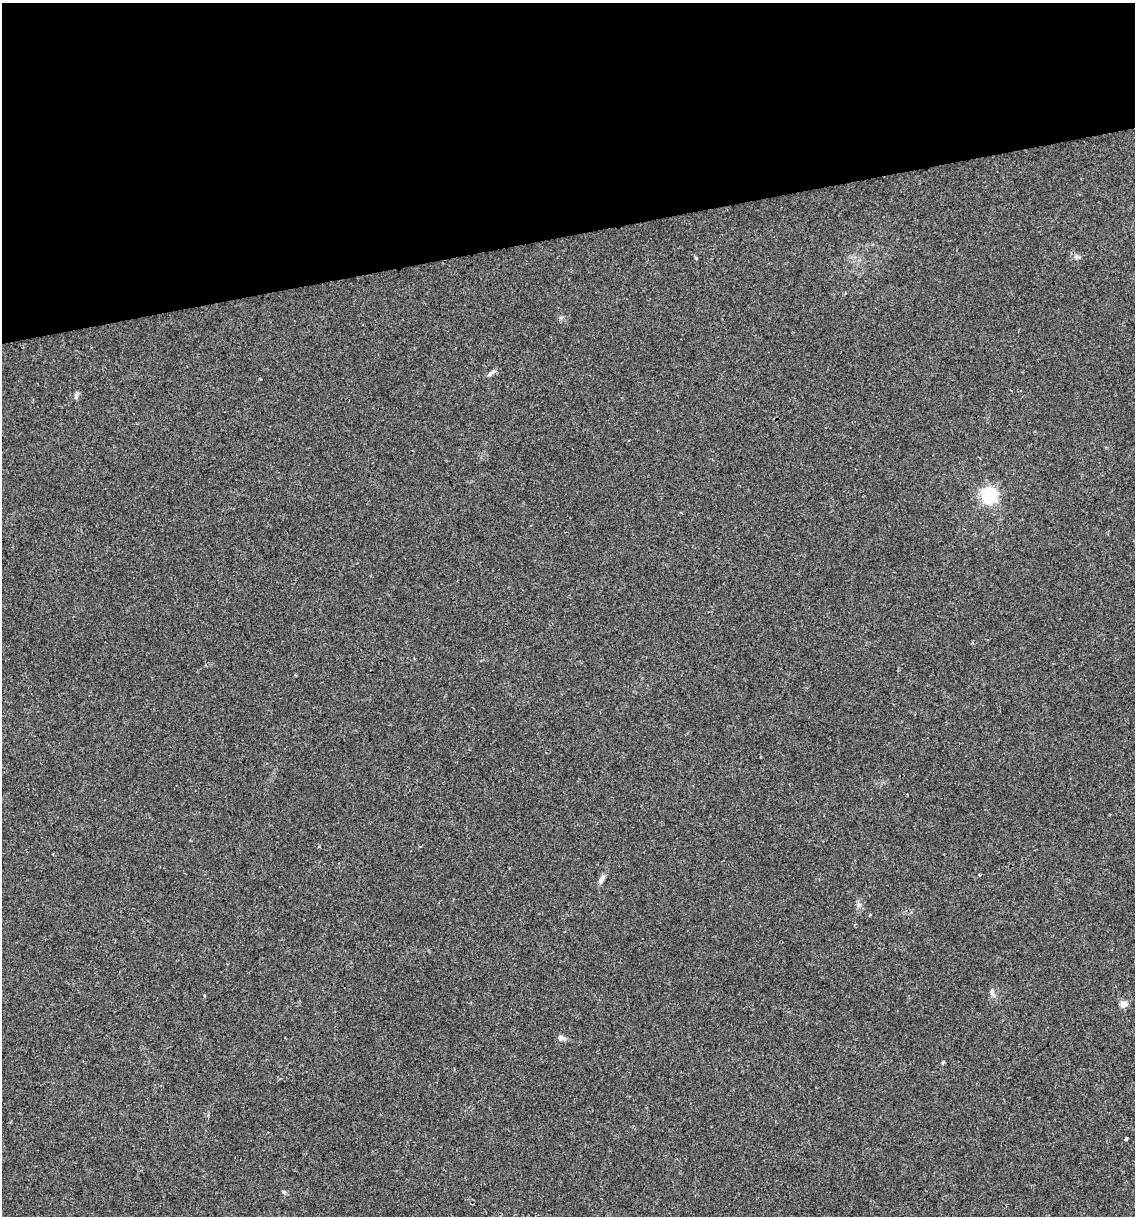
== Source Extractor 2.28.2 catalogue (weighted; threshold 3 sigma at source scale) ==
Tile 3 of 4 x 4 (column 3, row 1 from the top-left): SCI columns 2337-3469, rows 3642-4855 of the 4627 x 4856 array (HDU 1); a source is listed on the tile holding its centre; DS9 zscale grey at full resolution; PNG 1137 x 1218 px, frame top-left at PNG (2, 3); no overlay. Shown black and unused: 19% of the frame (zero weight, under 2 of 3 exposures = <1% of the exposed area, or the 3 px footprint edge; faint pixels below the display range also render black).
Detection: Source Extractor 2.28.2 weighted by HDU 2 'WHT'; one run over the whole footprint, this tile lists its part. Background 0.0176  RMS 0.0045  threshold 0.0202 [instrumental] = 3 sigma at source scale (4.5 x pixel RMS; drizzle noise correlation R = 1.50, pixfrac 1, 0.0396/0.0396 arcsec/px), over >= 5 px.
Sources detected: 10; all 10 listed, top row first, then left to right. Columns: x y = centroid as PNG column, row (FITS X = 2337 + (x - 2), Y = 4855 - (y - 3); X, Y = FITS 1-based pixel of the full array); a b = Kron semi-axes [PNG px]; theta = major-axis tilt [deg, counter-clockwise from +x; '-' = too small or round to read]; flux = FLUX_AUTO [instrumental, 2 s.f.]
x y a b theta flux
493 371 9 5 40 1.3
76 395 11 5 67 1.1
989 496 6 6 - 130
980 875 3 3 - 0.46
602 879 13 6 68 2
992 992 9 6 -81 1.7
1123 1004 5 5 - 7.6
561 1038 8 7 - 1.9
1126 1138 4 3 - 2.1
284 1192 6 5 - 0.75
Unlisted compact peaks at least as high as the median listed source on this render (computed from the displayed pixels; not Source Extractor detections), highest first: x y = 696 258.